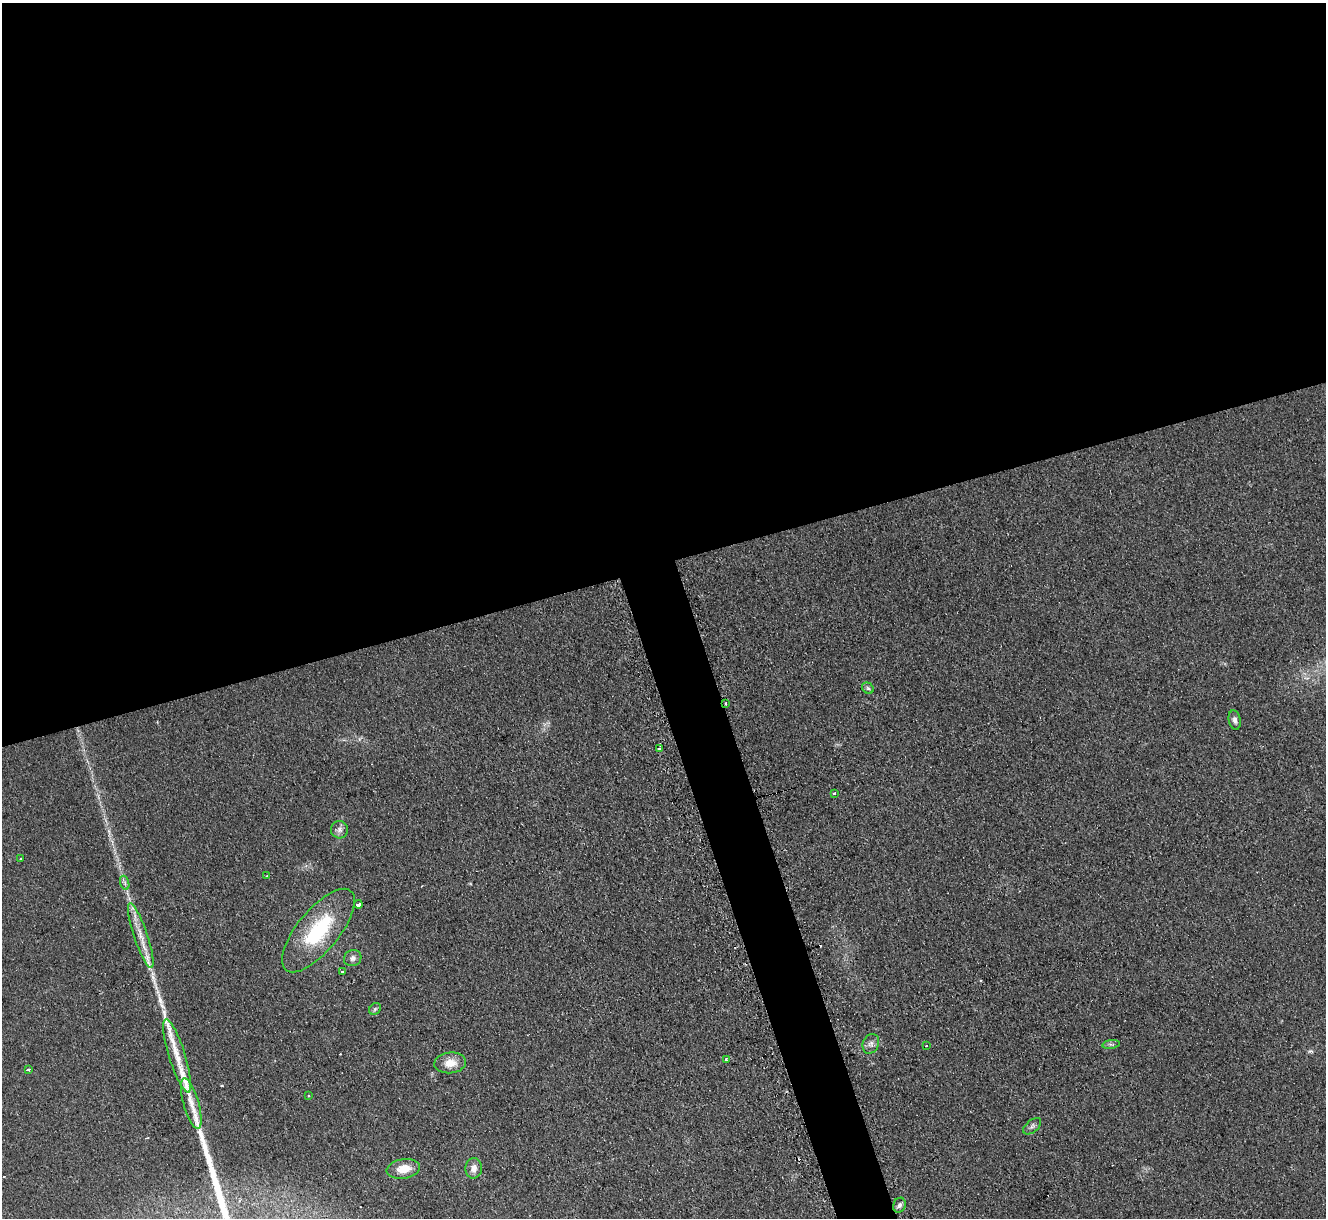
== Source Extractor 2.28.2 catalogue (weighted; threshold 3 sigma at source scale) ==
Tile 2 of 4 x 4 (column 2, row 1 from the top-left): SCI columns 1345-2668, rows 3919-5134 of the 5321 x 5278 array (HDU 1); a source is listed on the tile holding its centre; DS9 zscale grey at full resolution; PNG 1328 x 1220 px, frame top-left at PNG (2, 3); each listed source drawn as its Kron ellipse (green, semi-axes under 4 px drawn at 4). Shown black and unused: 49% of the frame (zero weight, under 2 of 3 exposures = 2% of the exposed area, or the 3 px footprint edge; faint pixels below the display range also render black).
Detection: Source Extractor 2.28.2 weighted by HDU 2 'WHT'; one run over the whole footprint, this tile lists its part. Background 0.133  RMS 0.013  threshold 0.0565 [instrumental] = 3 sigma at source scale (4.5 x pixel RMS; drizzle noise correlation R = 1.50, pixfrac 1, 0.05/0.05 arcsec/px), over >= 5 px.
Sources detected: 36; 4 cosmic-ray / hot-pixel residue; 1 long thin detection or spike segment (spike, bleed or trail) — neither listed nor drawn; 3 inside a brighter listed object's ellipse — not listed separately; the other 28 listed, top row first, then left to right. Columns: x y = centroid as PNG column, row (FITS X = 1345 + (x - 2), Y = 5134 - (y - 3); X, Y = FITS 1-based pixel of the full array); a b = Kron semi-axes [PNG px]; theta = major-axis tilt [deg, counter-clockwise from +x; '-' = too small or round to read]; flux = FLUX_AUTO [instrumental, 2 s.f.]
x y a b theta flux
868 688 6 5 - 2.3
726 703 3 2 - 1.4
1235 720 10 6 -79 4.6
659 749 3 2 - 2.5
834 793 3 3 - 4.3
339 830 8 8 - 5.2
21 858 3 3 - 3.4
267 876 4 3 - 1.7
125 883 7 4 -71 2.9
358 904 4 3 - 41
318 930 51 21 50 91
141 935 34 7 -71 19
353 958 9 8 - 4.9
342 972 3 3 - 1.5
375 1009 6 5 - 2.1
871 1044 10 8 68 5.6
1111 1044 9 4 7 2.8
926 1045 3 3 - 1.5
177 1056 38 8 -73 25
726 1060 3 3 - 5.1
450 1063 16 10 6 16
28 1070 4 3 - 4.5
308 1095 3 2 - 1.6
191 1104 26 7 -74 16
1032 1126 11 6 40 3.6
474 1168 10 8 87 8.1
403 1169 17 9 9 19
899 1205 7 6 - 4.2
Overlapping masked pixels (flux is a lower limit): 1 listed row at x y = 726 703